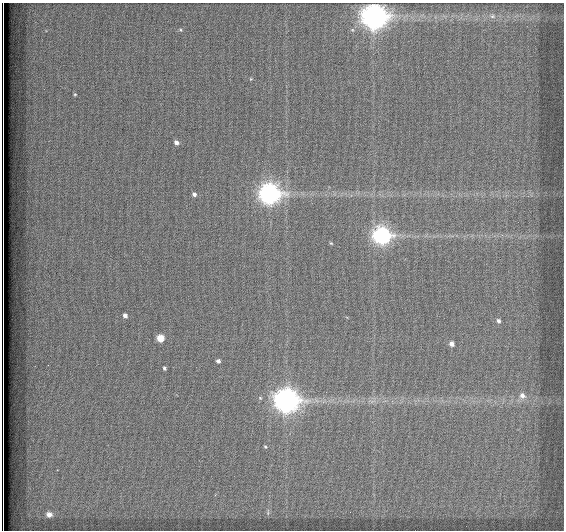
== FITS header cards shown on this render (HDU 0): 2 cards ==
NAXIS1  =                  562          / # of pixels in <axis direction>
NAXIS2  =                  528          / # of pixels in <axis direction>

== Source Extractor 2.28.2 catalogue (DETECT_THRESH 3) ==
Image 562 x 528 px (HDU 0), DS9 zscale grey, 1 PNG px = 1 image px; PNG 566 x 532 px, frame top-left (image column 1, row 528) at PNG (2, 3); no overlay
Background 1800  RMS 5.3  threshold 16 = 3 sigma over >= 5 px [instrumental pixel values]
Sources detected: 23; all 23 listed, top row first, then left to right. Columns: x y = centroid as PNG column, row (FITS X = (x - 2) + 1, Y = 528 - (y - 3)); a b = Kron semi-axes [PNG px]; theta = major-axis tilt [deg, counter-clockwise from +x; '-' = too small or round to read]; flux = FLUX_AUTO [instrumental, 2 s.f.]
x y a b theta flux
492 16 6 5 - 650
374 17 10 9 - 330000
181 30 5 4 - 470
251 79 4 4 - 350
75 94 4 4 - 450
176 142 5 5 - 1600
194 194 5 5 - 1100
269 194 9 8 - 190000
382 236 8 8 - 110000
331 243 4 3 - 390
125 315 5 4 - 1400
498 321 5 5 - 1000
160 338 5 5 - 6000
452 344 5 4 - 1700
218 361 4 4 - 1100
164 368 4 3 - 680
522 396 9 8 - 2400
260 398 6 4 -45 480
286 400 9 9 - 320000
265 447 5 4 - 440
268 513 8 3 85 510
49 514 6 5 - 2400
3 528 7 2 -89 1700
At the frame edge (FLAGS 8, measured only in part): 1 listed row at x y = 3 528